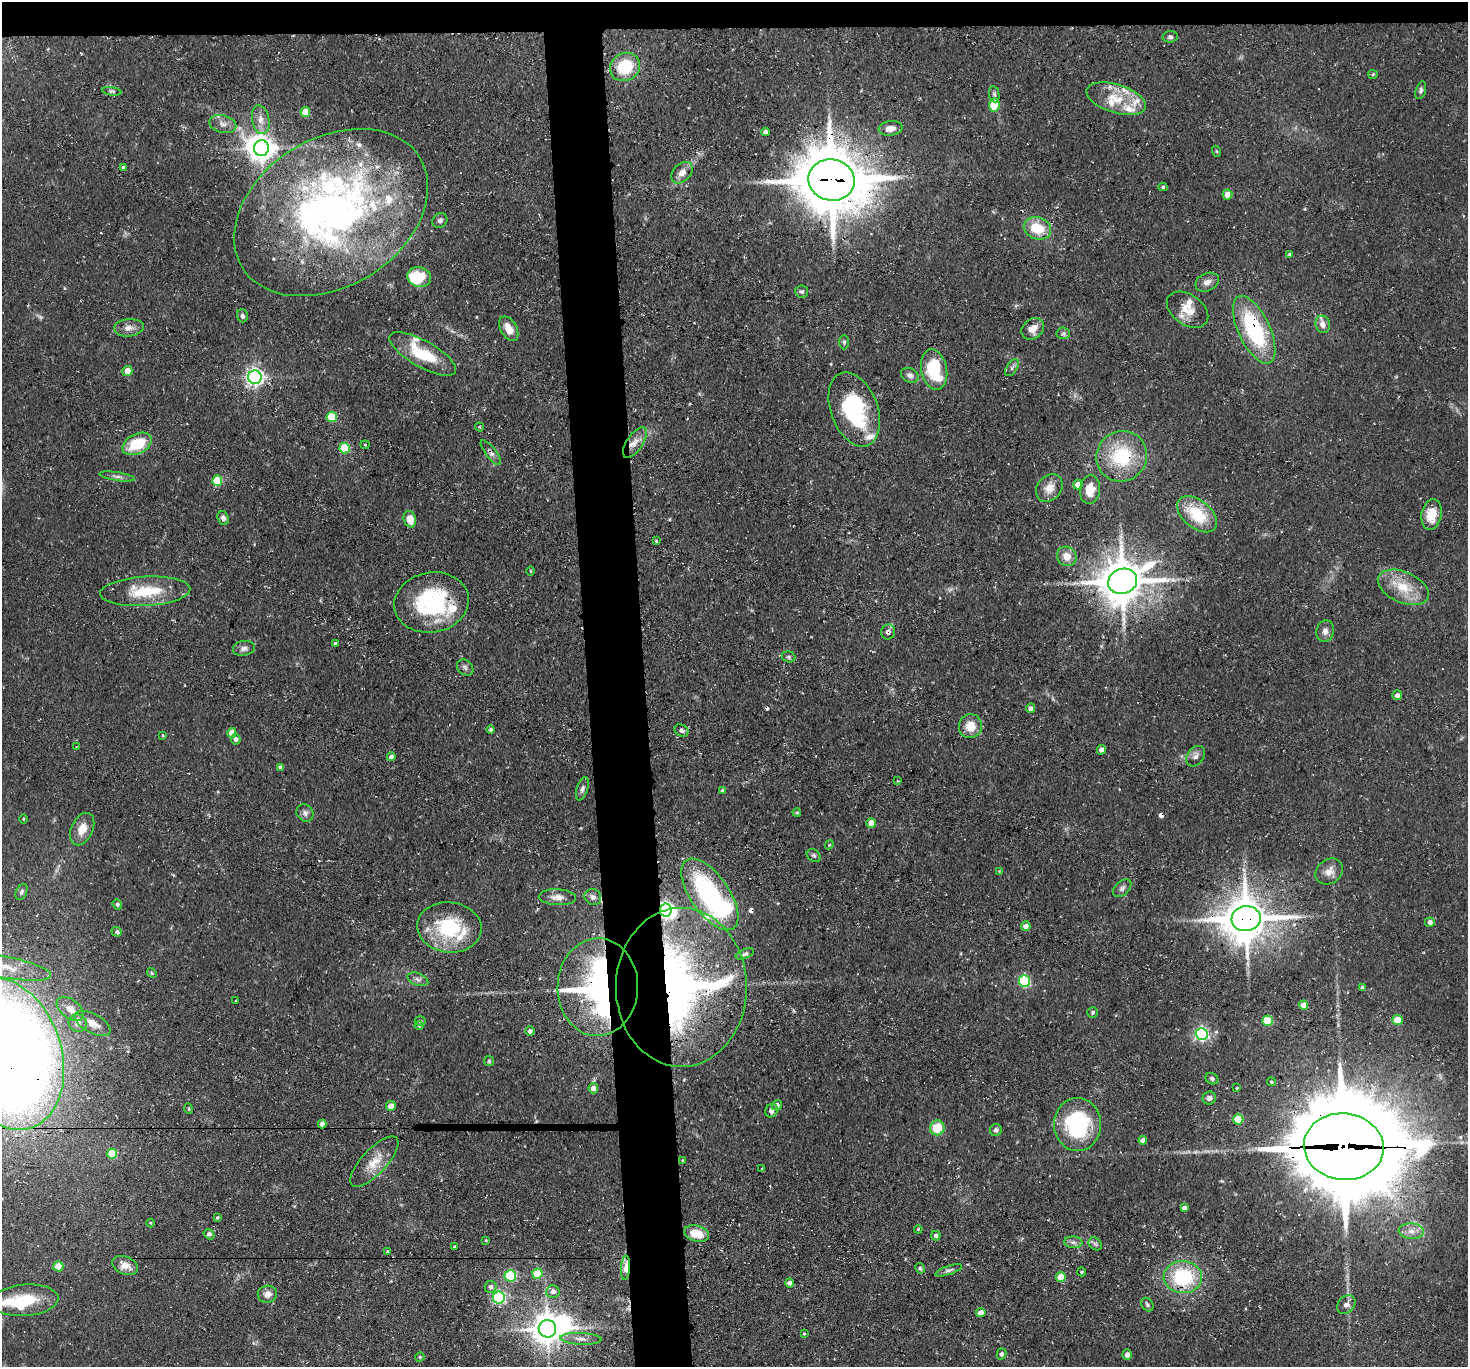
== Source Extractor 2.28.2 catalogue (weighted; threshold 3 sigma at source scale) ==
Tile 2 of 3 x 3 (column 2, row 1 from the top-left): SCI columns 1468-2933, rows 2887-4251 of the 4401 x 4372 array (HDU 1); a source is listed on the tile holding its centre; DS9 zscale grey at full resolution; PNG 1470 x 1369 px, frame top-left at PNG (2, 2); each listed source drawn as its Kron ellipse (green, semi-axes under 4 px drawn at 4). Shown black and unused: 6% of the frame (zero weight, under 3 of 4 exposures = <1% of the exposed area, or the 3 px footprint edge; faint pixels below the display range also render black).
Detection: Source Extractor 2.28.2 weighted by HDU 2 'WHT'; one run over the whole footprint, this tile lists its part. Background 0.0734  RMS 0.0054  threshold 0.0241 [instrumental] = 3 sigma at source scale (4.5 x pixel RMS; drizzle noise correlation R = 1.50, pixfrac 1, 0.05/0.05 arcsec/px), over >= 5 px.
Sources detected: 223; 1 too faint to see at this stretch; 6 inside a brighter object's white glare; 6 cosmic-ray / hot-pixel residue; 1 long thin detection or spike segment (spike, bleed or trail) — neither listed nor drawn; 19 inside a brighter listed object's ellipse — not listed separately; the other 190 listed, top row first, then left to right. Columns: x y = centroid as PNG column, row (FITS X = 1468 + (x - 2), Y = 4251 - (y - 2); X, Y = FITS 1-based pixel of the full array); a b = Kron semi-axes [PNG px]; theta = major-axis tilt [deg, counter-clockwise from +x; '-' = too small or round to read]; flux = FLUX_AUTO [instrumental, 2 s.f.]
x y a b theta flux
1170 37 7 5 5 1.4
625 67 15 13 32 25
1373 74 5 4 - 0.69
1421 90 9 5 71 1.3
112 91 10 4 -9 1.1
994 94 8 5 -79 1.2
1116 99 31 14 -17 16
994 105 6 5 - 12
305 112 5 4 - 9.9
261 120 15 8 -79 4.7
223 124 14 8 -14 3.8
890 128 12 7 7 4.1
765 132 4 4 - 2.4
261 148 8 7 - 650
1216 151 5 3 - 0.53
123 167 4 4 - 1.1
682 173 12 8 46 4.3
831 180 23 20 -12 3700
1163 187 4 4 - 0.78
1227 195 5 5 - 4.9
331 212 104 74 32 290
440 221 8 7 - 1.6
1037 228 14 11 -22 16
1290 255 4 3 - 1.5
419 277 12 10 -15 12
1207 282 12 8 25 3.3
802 292 6 6 - 1.3
1188 310 23 15 -35 9.9
242 316 6 5 - 1.5
1323 324 9 7 -72 4.1
129 328 15 8 4 3.9
509 329 13 8 -60 6.1
1033 329 12 9 38 5
1254 330 36 15 -65 58
1063 333 7 6 - 1.3
844 342 7 5 90 1
423 354 37 13 -29 24
1012 368 9 5 57 1.6
934 370 21 12 -78 32
127 371 5 5 - 6.6
910 375 9 7 -29 2.3
255 377 7 6 - 230
854 409 39 23 -70 50
332 417 5 5 - 23
479 427 5 3 - 0.7
635 443 18 8 56 5.3
137 444 16 9 27 21
365 445 4 4 - 0.66
345 448 5 5 - 31
491 453 15 5 -52 2.2
1122 456 26 25 - 35
117 476 18 4 -9 2.3
217 481 5 5 - 23
1078 485 5 4 - 4.5
1049 488 15 12 50 5.7
1090 490 14 10 84 7.7
1197 514 23 13 -39 21
1432 514 15 10 80 11
223 518 7 5 -70 2.2
410 519 8 6 -75 8
656 541 4 3 - 0.5
1067 556 10 9 - 5.3
530 571 4 3 - 0.53
1123 581 15 12 19 1800
1403 587 27 15 -23 16
145 591 45 15 3 25
431 602 37 30 11 58
1325 631 11 8 77 2.8
888 632 7 6 - 2
335 643 4 3 - 0.87
244 648 11 7 10 2.3
789 657 7 5 -17 1.2
465 667 9 7 -42 1.6
1397 695 5 5 - 2.2
1030 708 5 4 - 2.3
970 726 12 11 - 9
491 729 4 4 - 0.93
682 731 7 5 -28 1.9
232 733 5 4 - 6.4
163 735 3 2 - 0.59
236 739 5 5 - 1.4
76 747 2 2 - 0.34
1101 750 5 4 - 2
1196 756 11 8 51 2.7
391 757 4 4 - 2.4
280 767 4 4 - 1
898 781 4 4 - 0.5
582 789 12 5 73 2
723 791 4 4 - 1.7
797 812 4 3 - 0.69
305 813 9 8 - 2.1
23 819 4 3 - 0.46
871 823 5 4 - 5.4
82 829 17 10 64 7.3
829 845 5 3 - 0.55
814 856 7 6 - 1.3
999 871 4 4 - 0.46
1329 871 15 12 37 4.9
1122 888 11 7 44 1.9
21 892 8 5 64 1.4
710 894 41 19 -55 78
557 897 19 8 -3 4.2
593 897 8 8 - 2.3
117 904 5 4 - 1.1
666 910 6 5 - 170
1246 919 14 12 6 2000
1430 922 5 4 - 2.4
1026 926 4 4 - 3.5
449 927 32 25 -5 38
117 932 5 5 - 1.1
745 954 9 4 21 1.4
4 967 48 10 -11 17
152 973 5 4 - 0.76
418 979 11 6 -21 1.9
1024 981 6 5 - 65
598 987 49 40 89 140
681 987 79 65 -90 270
1362 988 4 4 - 1.7
236 1001 3 2 - 0.47
1303 1005 4 4 - 5.2
70 1009 15 9 -37 5
1093 1012 5 5 - 1.1
1398 1020 5 5 - 13
420 1021 5 4 - 1
1268 1021 5 5 - 21
78 1023 9 8 - 2.9
93 1023 20 9 -28 5.9
419 1026 4 4 - 0.63
530 1031 5 5 - 1.6
1202 1034 6 6 - 110
6 1053 78 55 -70 1200
489 1061 5 5 - 0.7
1212 1079 7 5 -29 1.1
1271 1082 4 4 - 0.74
593 1088 5 5 - 3.6
1237 1088 4 3 - 0.55
1209 1098 7 6 - 1.8
777 1105 5 5 - 2.2
391 1106 5 4 - 5.1
189 1109 5 3 - 0.47
771 1111 7 6 - 2.3
1238 1119 5 5 - 22
322 1124 4 4 - 3.4
1077 1124 26 23 -90 52
937 1128 7 7 - 13
996 1130 6 6 - 1.5
1143 1140 4 4 - 2.4
1344 1147 40 33 -6 10000
112 1154 5 5 - 18
683 1160 3 2 - 0.39
374 1162 32 12 47 11
762 1169 3 3 - 1.2
1184 1208 4 4 - 2.4
217 1218 4 3 - 0.76
151 1223 4 3 - 0.43
918 1229 4 3 - 0.52
1411 1231 12 8 -4 4.3
209 1234 6 4 -33 1.6
696 1234 12 8 -16 11
936 1236 5 4 - 1.5
486 1240 3 3 - 0.59
1073 1242 9 5 -7 1.9
1095 1244 7 6 - 1.4
455 1246 3 3 - 0.7
387 1252 4 3 - 0.62
125 1265 13 8 -21 5.2
58 1266 5 5 - 12
625 1268 12 4 86 6.3
920 1268 5 4 - 0.94
949 1270 14 4 18 1.6
1082 1272 4 3 - 0.59
537 1274 5 5 - 18
510 1276 6 5 - 43
1061 1277 5 5 - 18
1183 1277 19 16 -2 42
790 1283 4 4 - 1.9
491 1287 6 6 - 2
553 1292 6 6 - 3.2
267 1294 10 8 12 3.4
499 1297 6 6 - 89
25 1300 33 16 5 21
1346 1304 10 8 45 3.1
1147 1305 7 5 -56 1.3
981 1313 5 4 - 4.6
547 1329 9 8 - 950
804 1334 3 3 - 0.57
581 1339 21 6 -2 4.2
1002 1354 6 5 - 1.3
1127 1355 5 4 - 2.2
420 1357 5 4 - 0.79
Overlapping masked pixels (flux is a lower limit): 19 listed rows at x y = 261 148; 831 180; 331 212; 1254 330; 491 453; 1122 456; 1067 556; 1123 581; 431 602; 888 632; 666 910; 1246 919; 598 987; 681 987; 6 1053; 322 1124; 1344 1147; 625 1268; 1183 1277
Isophote crosses this tile's border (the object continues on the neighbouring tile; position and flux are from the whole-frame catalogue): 2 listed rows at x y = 4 967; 6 1053